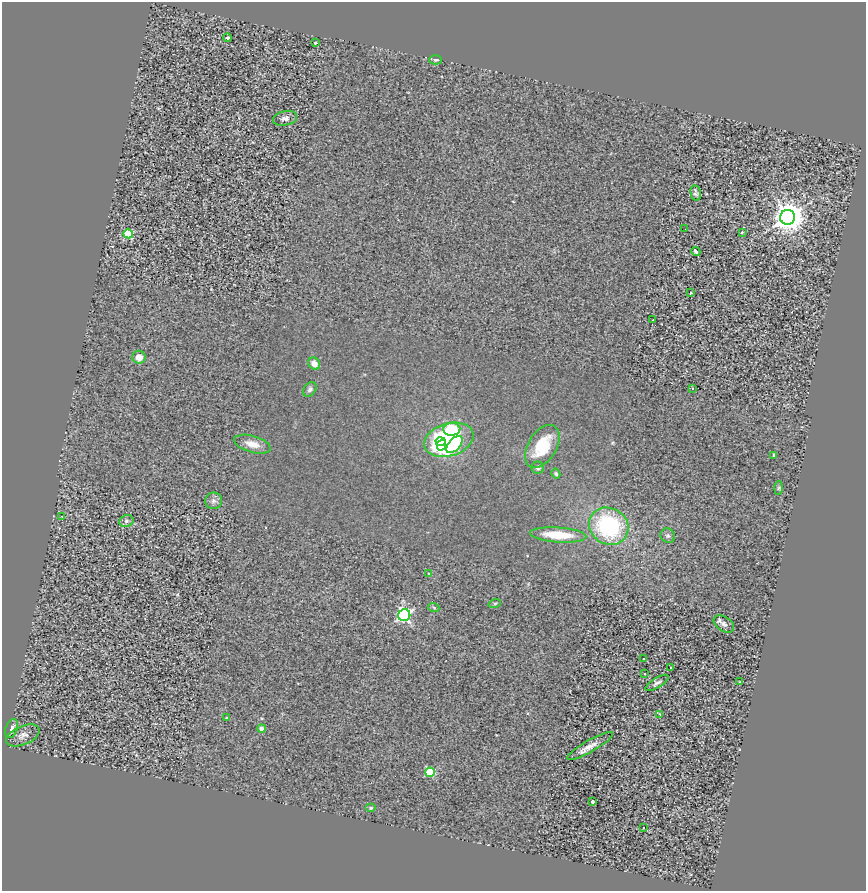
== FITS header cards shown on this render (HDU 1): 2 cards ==
NAXIS1  =                  864
NAXIS2  =                  889

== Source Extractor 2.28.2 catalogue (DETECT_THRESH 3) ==
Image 864 x 889 px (HDU 1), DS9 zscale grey, 1 PNG px = 1 image px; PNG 868 x 893 px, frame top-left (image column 1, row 889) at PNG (2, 2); each listed source drawn as its Kron ellipse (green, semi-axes under 4 px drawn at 4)
Background 0.842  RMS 0.23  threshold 0.704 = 3 sigma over >= 5 px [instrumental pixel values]
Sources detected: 53; all 53 listed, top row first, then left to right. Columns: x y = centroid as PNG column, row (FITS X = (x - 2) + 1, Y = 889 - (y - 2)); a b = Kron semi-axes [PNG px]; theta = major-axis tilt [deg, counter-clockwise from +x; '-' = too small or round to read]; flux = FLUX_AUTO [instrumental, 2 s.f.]
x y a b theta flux
227 38 4 3 - 120
315 43 3 2 - 17
435 60 6 4 -1 24
285 118 12 7 13 70
696 193 8 5 -78 38
788 217 7 7 - 25000
685 229 3 2 - 11
742 232 4 3 - 16
128 234 5 4 - 740
696 251 4 3 - 140
691 293 3 2 - 16
653 320 3 3 - 19
139 357 6 6 - 140
314 364 6 5 - 110
692 388 3 3 - 48
310 389 8 5 51 44
452 429 8 6 4 1100
449 440 25 16 17 1700
440 442 5 4 - 3300
252 444 19 8 -15 170
441 445 5 4 - 3700
454 445 10 5 48 860
542 446 23 14 59 580
774 455 3 3 - 37
538 468 6 6 - 40
556 474 5 4 - 26
779 488 7 4 88 22
214 501 8 8 - 65
62 516 3 2 - 12
126 521 7 6 - 41
609 526 20 18 -31 1600
558 535 28 7 -4 460
668 536 7 6 - 43
429 573 4 3 - 12
495 603 6 4 19 22
434 608 6 3 -21 21
404 615 6 6 - 3300
724 624 11 7 -34 66
643 659 3 3 - 39
671 667 3 3 - 58
644 673 3 3 - 36
740 682 4 2 - 11
657 683 13 5 31 48
660 714 4 3 - 14
227 718 4 3 - 21
12 728 10 6 70 69
262 729 4 4 - 86
23 735 18 9 23 110
590 746 26 6 29 130
430 772 5 4 - 890
592 801 3 3 - 53
371 808 5 4 - 20
644 828 3 3 - 300